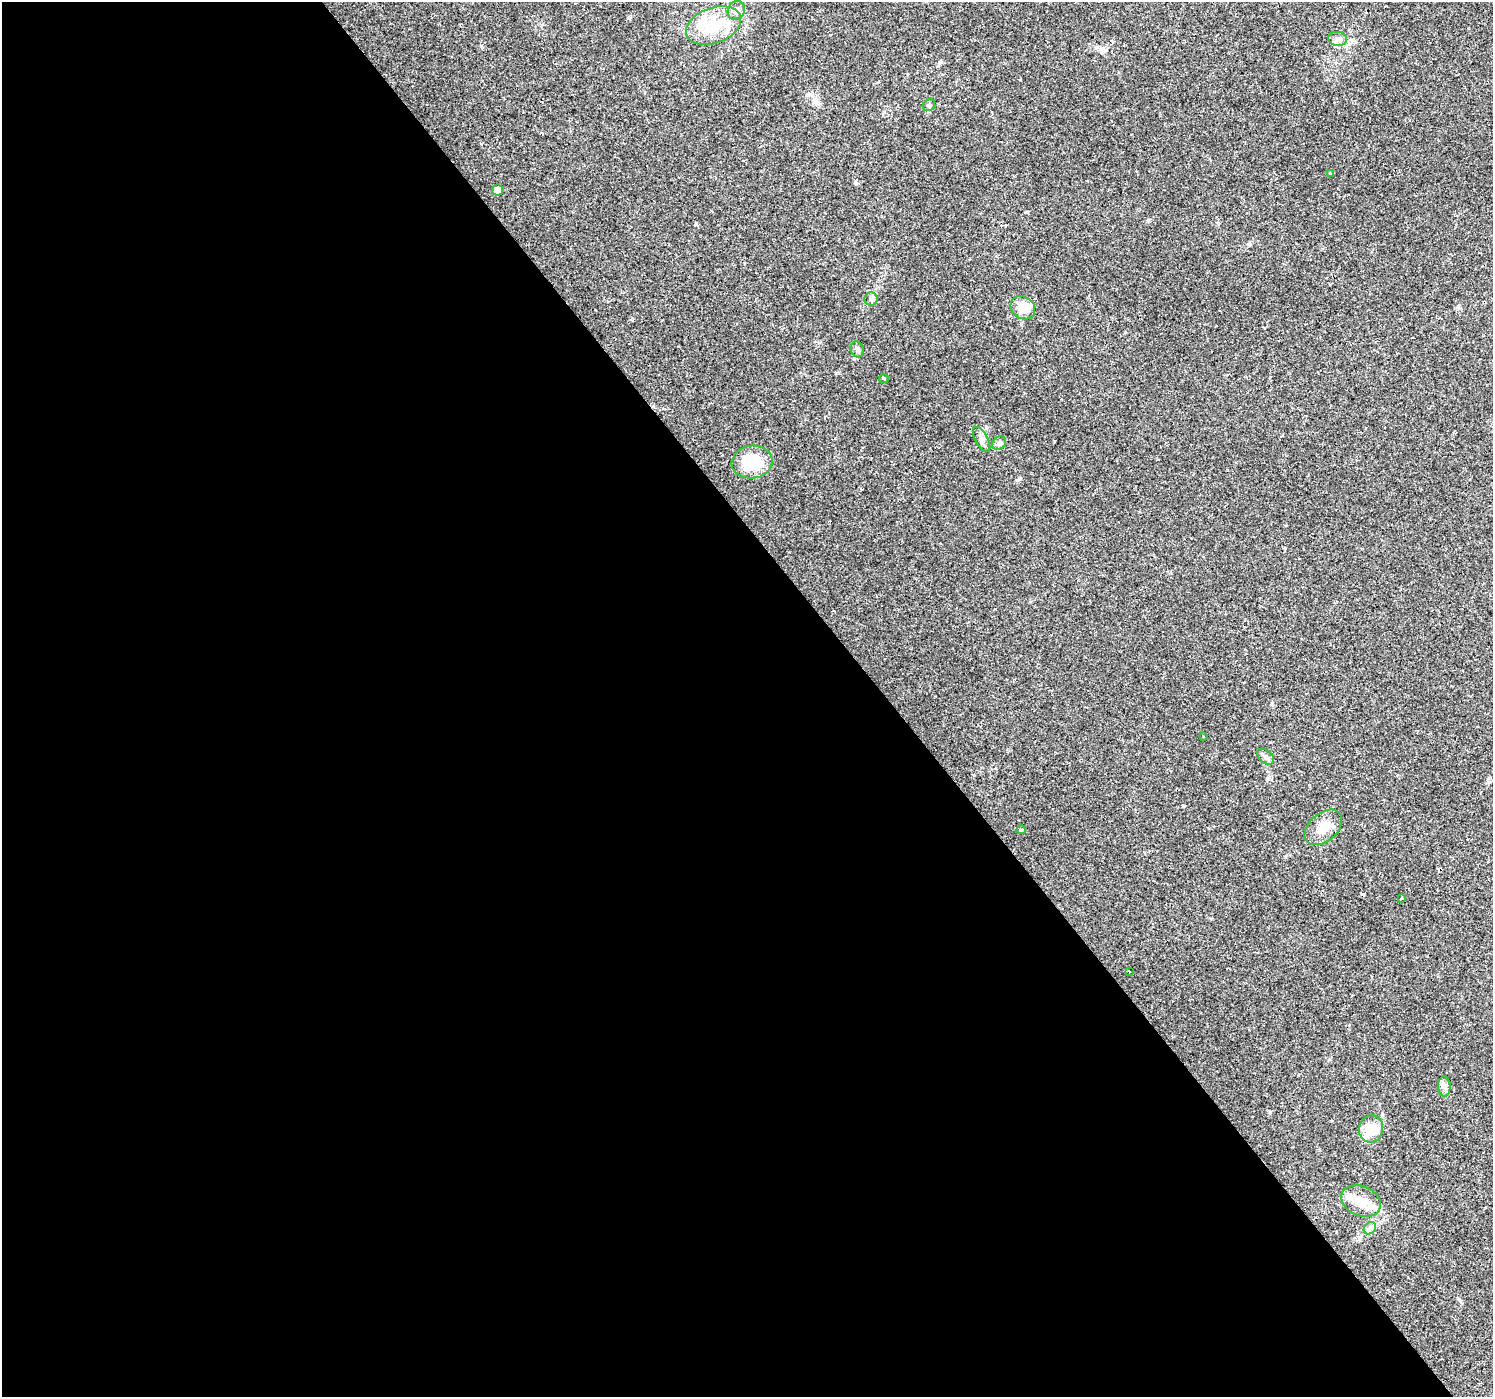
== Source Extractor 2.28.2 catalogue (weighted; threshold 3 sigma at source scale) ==
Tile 9 of 4 x 4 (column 1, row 3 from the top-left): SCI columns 1-1491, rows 1587-2981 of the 5963 x 5900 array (HDU 1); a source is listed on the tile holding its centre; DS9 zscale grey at full resolution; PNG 1495 x 1399 px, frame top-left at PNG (2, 2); each listed source drawn as its Kron ellipse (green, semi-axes under 4 px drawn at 4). Shown black and unused: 59% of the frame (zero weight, under 2 of 3 exposures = <1% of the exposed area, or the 3 px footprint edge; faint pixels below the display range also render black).
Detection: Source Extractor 2.28.2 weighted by HDU 2 'WHT'; one run over the whole footprint, this tile lists its part. Background 0.0515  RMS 0.0052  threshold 0.0236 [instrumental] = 3 sigma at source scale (4.5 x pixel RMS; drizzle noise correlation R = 1.50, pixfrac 1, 0.0396/0.0396 arcsec/px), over >= 5 px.
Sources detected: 26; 1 inside a brighter object's white glare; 2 cosmic-ray / hot-pixel residue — neither listed nor drawn; the other 23 listed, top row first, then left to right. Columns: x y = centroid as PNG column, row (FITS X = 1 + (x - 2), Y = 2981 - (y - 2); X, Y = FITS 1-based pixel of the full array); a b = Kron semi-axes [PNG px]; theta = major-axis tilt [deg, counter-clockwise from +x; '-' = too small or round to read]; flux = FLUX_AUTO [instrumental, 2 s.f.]
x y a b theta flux
736 10 10 8 63 2.5
713 26 29 17 21 20
1338 39 9 7 -8 2.2
929 105 6 5 - 0.99
1330 174 3 2 - 0.84
498 190 5 5 - 3.4
871 299 6 6 - 1.3
1023 308 13 10 -37 10
857 349 8 6 -72 1.6
884 379 5 3 - 1.5
982 439 14 6 -61 2.3
999 443 7 6 - 1.6
752 462 20 16 8 19
1203 736 3 2 - 0.62
1266 757 9 6 -39 1.8
1323 827 22 14 41 8.3
1022 830 4 3 - 0.9
1401 898 3 3 - 0.7
1129 971 3 2 - 0.46
1444 1086 10 6 -88 2
1371 1129 14 12 75 9.9
1361 1201 20 14 -22 8.8
1370 1228 7 5 45 1.5
Unlisted compact peaks at least as high as the median listed source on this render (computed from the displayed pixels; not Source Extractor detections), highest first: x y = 696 224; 856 183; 1027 212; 1458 307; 1183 806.